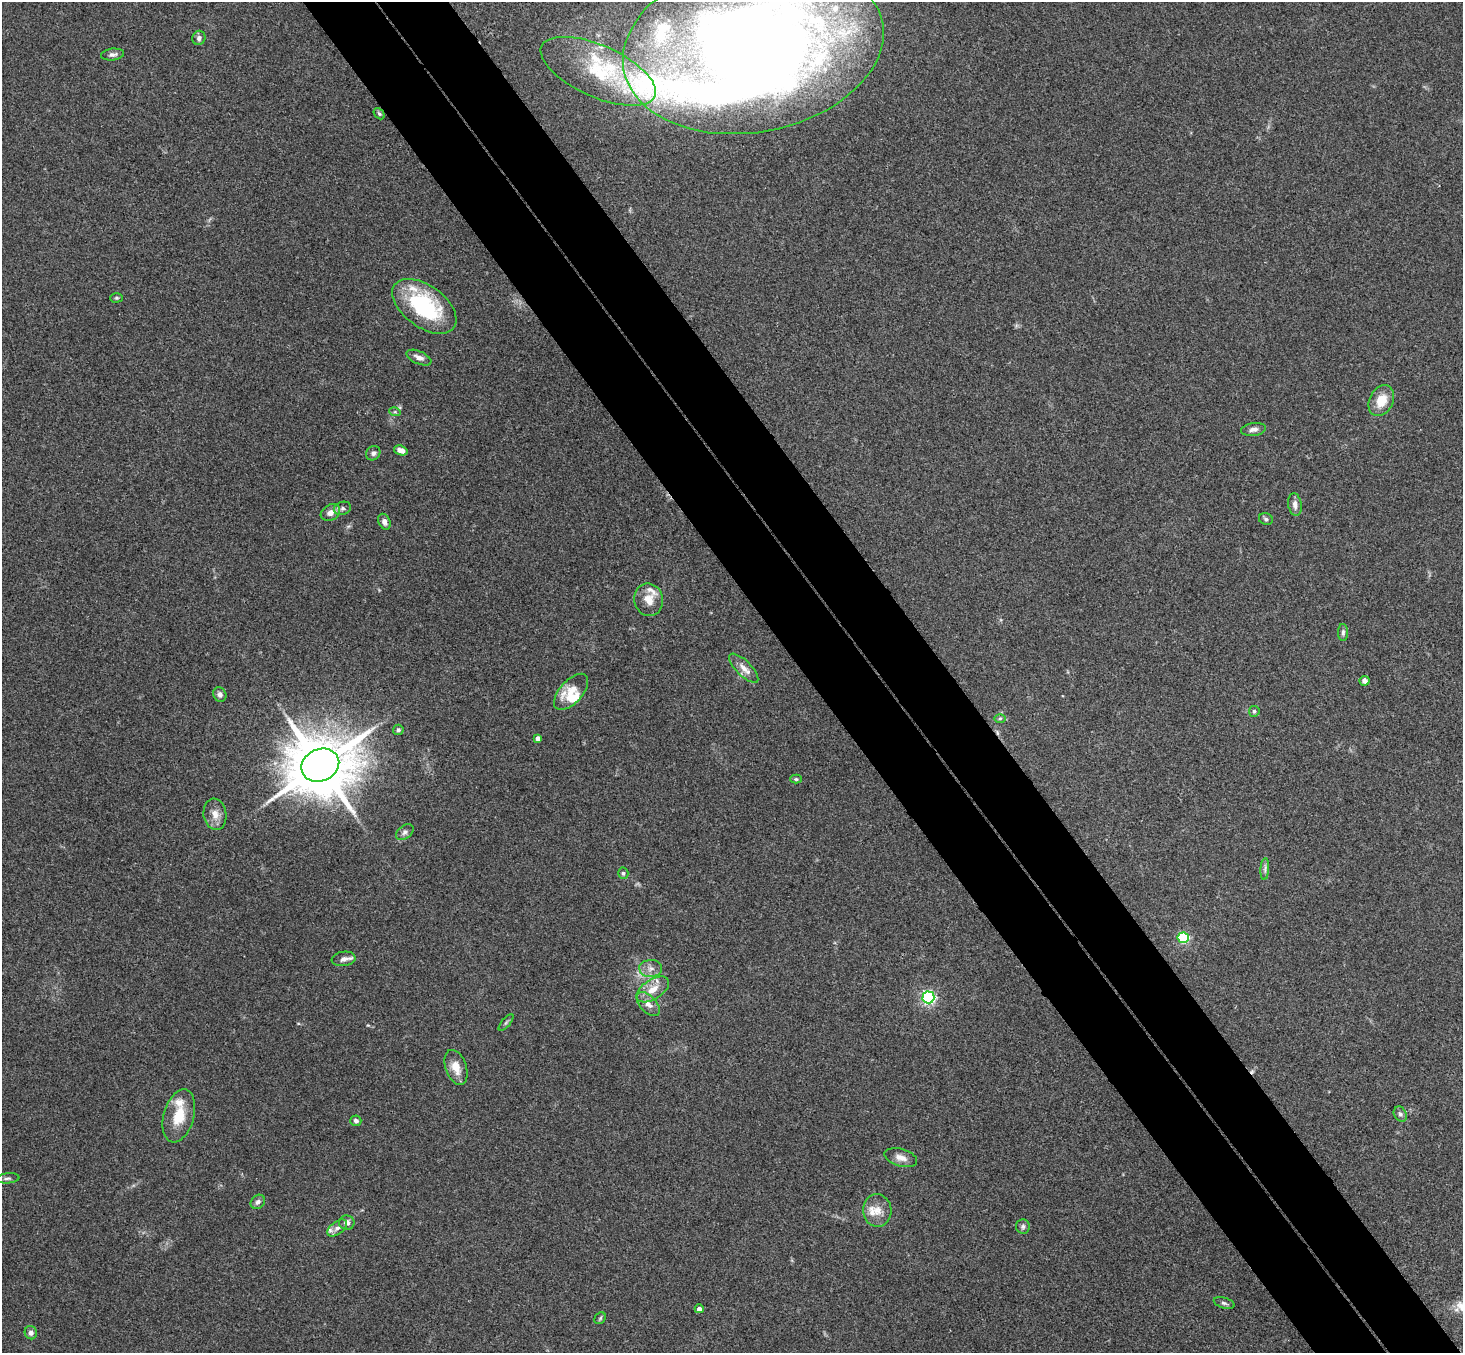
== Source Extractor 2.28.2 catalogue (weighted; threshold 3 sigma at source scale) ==
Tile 6 of 4 x 4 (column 2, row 2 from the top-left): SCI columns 1514-2974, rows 3033-4383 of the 5947 x 5927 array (HDU 1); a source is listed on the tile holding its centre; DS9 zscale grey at full resolution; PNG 1465 x 1355 px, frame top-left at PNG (2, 2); each listed source drawn as its Kron ellipse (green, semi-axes under 4 px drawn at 4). Shown black and unused: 10% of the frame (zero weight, under 3 of 4 exposures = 6% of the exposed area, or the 3 px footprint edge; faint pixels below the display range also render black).
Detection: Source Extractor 2.28.2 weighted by HDU 2 'WHT'; one run over the whole footprint, this tile lists its part. Background 0.205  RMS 0.0083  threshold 0.0372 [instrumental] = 3 sigma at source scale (4.5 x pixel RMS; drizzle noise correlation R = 1.50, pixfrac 1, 0.05/0.05 arcsec/px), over >= 5 px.
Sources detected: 70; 2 inside a brighter object's white glare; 2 cosmic-ray / hot-pixel residue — neither listed nor drawn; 10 inside a brighter listed object's ellipse — not listed separately; the other 56 listed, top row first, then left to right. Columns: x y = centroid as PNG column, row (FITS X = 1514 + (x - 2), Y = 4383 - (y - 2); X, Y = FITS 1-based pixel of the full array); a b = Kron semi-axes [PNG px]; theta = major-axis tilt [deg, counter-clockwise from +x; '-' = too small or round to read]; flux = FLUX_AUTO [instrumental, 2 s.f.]
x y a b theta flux
199 38 7 6 - 2.6
753 46 131 85 11 1600
112 54 11 6 6 3
598 71 62 26 -24 69
379 114 6 4 -49 1.4
116 298 6 4 1 1.2
424 306 37 21 -36 77
419 358 13 6 -23 4.5
1381 401 16 11 61 15
395 412 6 3 -18 1.1
1254 429 12 6 6 3.6
401 450 7 4 -19 5.4
373 453 7 6 - 2.6
1295 504 11 6 -81 4.5
342 508 9 6 16 2.6
330 513 10 7 30 5.7
1266 519 7 5 -19 1.9
384 522 8 5 -68 3.3
649 600 16 14 -78 11
1343 632 8 5 90 2
744 668 19 7 -45 7
1364 681 5 4 - 3.5
571 692 22 11 48 14
220 694 7 6 - 3.1
1254 711 5 5 - 1.6
1000 718 6 4 1 1.1
398 730 5 5 - 2.1
538 738 4 4 - 4.1
320 765 19 16 24 6800
796 779 6 4 -1 1.4
215 814 16 11 -81 8.3
405 832 10 6 36 2.9
1265 869 11 4 86 2.5
623 873 6 5 - 1.7
1183 938 5 5 - 76
344 959 12 7 8 4.6
651 968 11 8 0 5.4
653 989 18 10 33 12
928 997 6 6 - 160
648 1004 14 8 -47 6.2
506 1023 10 3 50 1.5
456 1067 18 10 -70 11
1400 1114 8 6 -62 2.6
179 1116 27 15 74 23
356 1121 5 5 - 2.2
901 1158 17 8 -16 6.5
8 1178 12 5 5 2.3
258 1202 8 6 45 3
877 1210 16 14 -87 10
347 1223 8 7 - 4.2
1023 1226 7 7 - 2.1
337 1228 11 6 37 3.7
1224 1303 11 5 -16 2.3
699 1309 4 4 - 3.7
600 1318 6 5 - 1.4
31 1333 7 6 - 3.3
Isophote crosses this tile's border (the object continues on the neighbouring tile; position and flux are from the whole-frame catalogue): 1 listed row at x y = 753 46